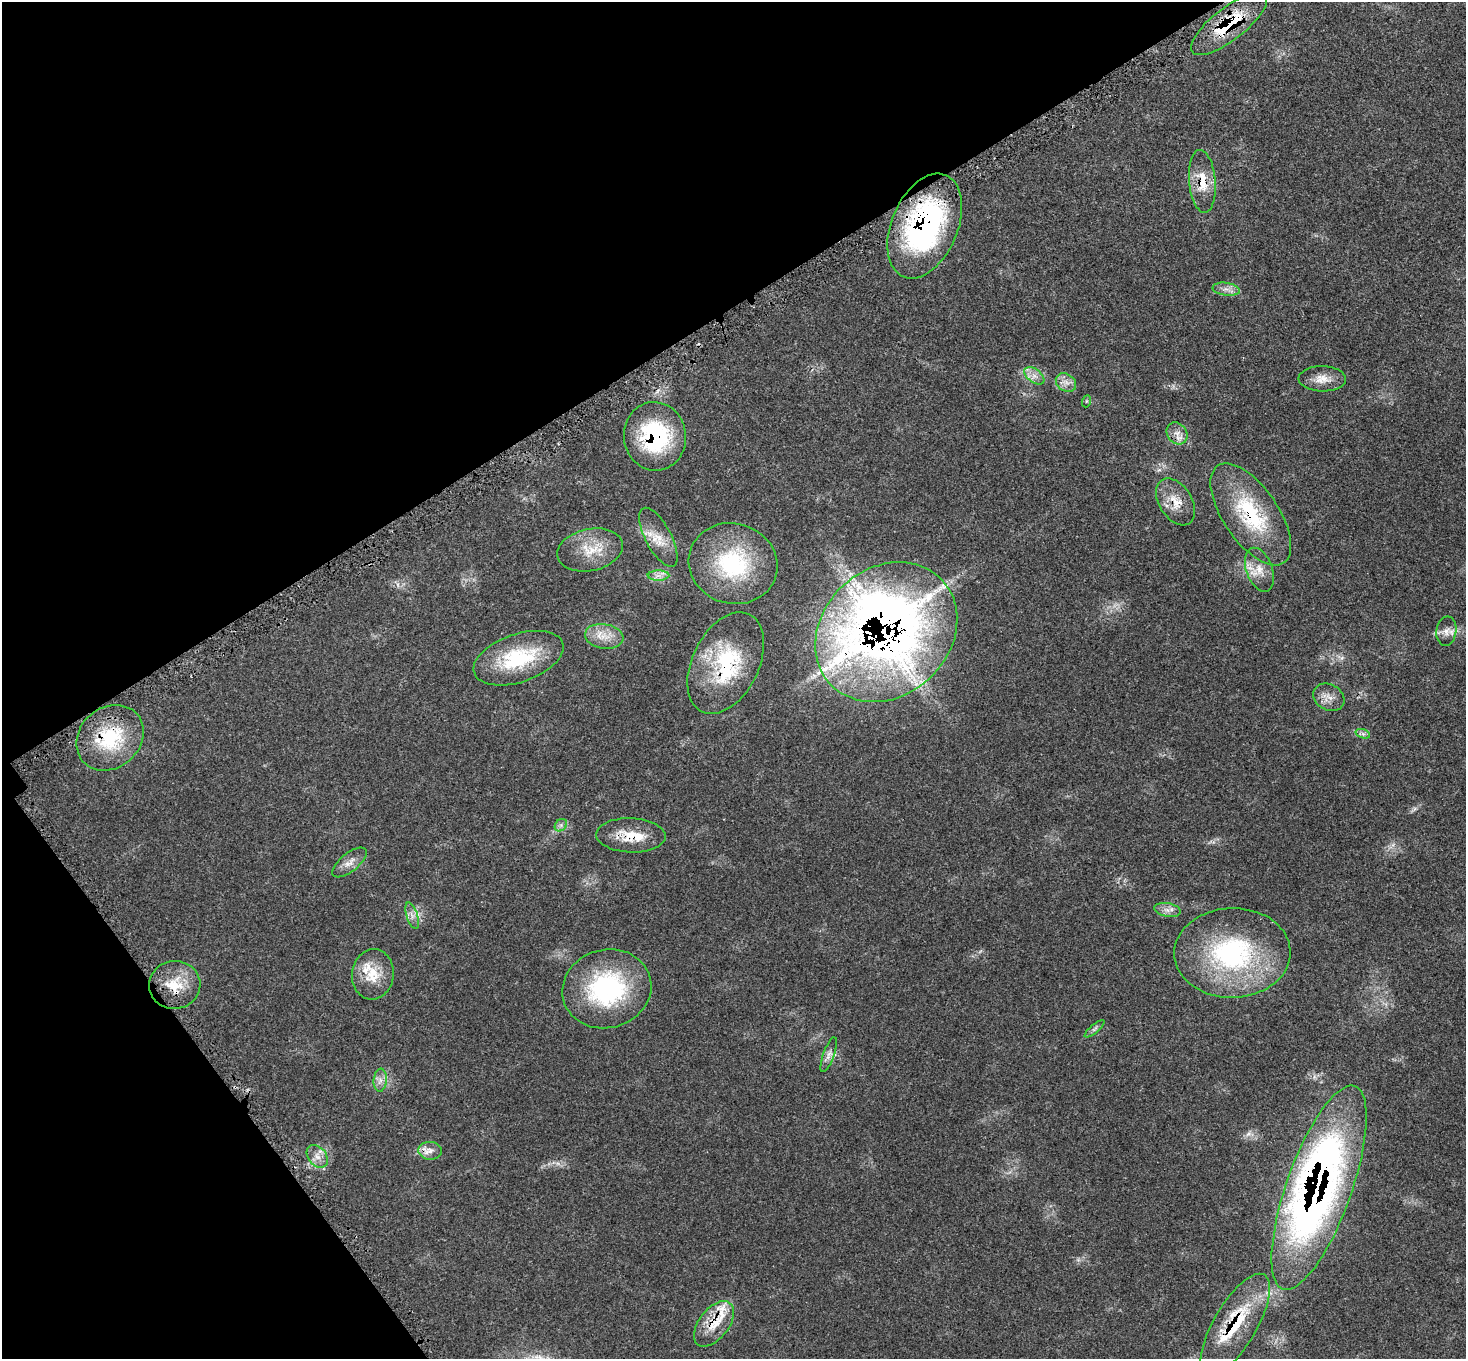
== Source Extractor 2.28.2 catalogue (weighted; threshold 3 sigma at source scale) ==
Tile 5 of 4 x 4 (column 1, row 2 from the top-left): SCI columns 76-1539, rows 2993-4349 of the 6034 x 6057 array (HDU 1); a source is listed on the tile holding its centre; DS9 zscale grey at full resolution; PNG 1468 x 1361 px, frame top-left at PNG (2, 2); each listed source drawn as its Kron ellipse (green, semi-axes under 4 px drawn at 4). Shown black and unused: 30% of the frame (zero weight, under 3 of 5 exposures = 4% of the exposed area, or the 3 px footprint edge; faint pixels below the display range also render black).
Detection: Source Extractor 2.28.2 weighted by HDU 2 'WHT'; one run over the whole footprint, this tile lists its part. Background 0.0464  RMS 0.0031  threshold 0.0142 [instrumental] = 3 sigma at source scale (4.5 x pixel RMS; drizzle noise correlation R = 1.50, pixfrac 1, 0.05/0.05 arcsec/px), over >= 5 px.
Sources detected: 49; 1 inside a brighter object's white glare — neither listed nor drawn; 6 inside a brighter listed object's ellipse — not listed separately; the other 42 listed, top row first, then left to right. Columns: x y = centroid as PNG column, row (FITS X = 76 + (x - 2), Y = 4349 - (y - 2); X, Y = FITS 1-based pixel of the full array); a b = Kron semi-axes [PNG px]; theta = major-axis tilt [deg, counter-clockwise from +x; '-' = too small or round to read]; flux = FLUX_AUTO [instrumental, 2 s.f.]
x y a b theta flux
1229 24 46 16 38 16
1202 181 31 13 -85 7.3
925 226 55 33 67 66
1226 289 13 6 -8 1.8
1034 376 11 6 -37 1.9
1322 379 24 12 -1 4
1066 383 11 8 -36 2.2
1087 401 6 4 70 0.4
1177 433 12 9 -53 2.3
655 436 34 31 -84 31
1176 502 26 16 -58 5.8
1251 514 59 27 -56 26
658 537 33 13 -62 5.9
590 550 33 21 12 9.1
733 564 45 40 -17 31
1259 570 23 13 -71 4.7
658 576 11 5 0 1.6
1446 631 14 10 83 2.3
886 632 77 63 43 350
604 636 19 12 -9 4.5
518 658 47 24 19 22
726 663 54 33 64 26
1329 697 16 13 -30 3.1
1363 734 7 4 -19 0.73
110 738 36 30 41 20
561 825 7 5 46 0.87
631 835 35 17 -2 8.5
350 862 21 9 39 2.7
1167 910 13 7 -10 1.8
412 916 14 5 -72 1.6
1232 953 58 45 2 52
373 974 25 21 83 8
175 985 26 24 6 8.8
607 989 45 39 15 39
1094 1029 12 4 40 0.83
829 1055 18 5 70 1.6
380 1080 11 6 85 1.7
430 1151 12 9 -6 2.2
317 1156 13 9 -52 2.4
1319 1188 108 32 70 190
714 1324 26 15 52 7.3
1235 1325 58 21 60 18
Overlapping masked pixels (flux is a lower limit): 16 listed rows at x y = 1229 24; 1202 181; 925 226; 1177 433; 655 436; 1176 502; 1251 514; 886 632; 726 663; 110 738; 631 835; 175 985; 430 1151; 1319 1188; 714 1324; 1235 1325
Unlisted compact peaks at least as high as the median listed source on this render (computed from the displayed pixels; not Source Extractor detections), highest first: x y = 1393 845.